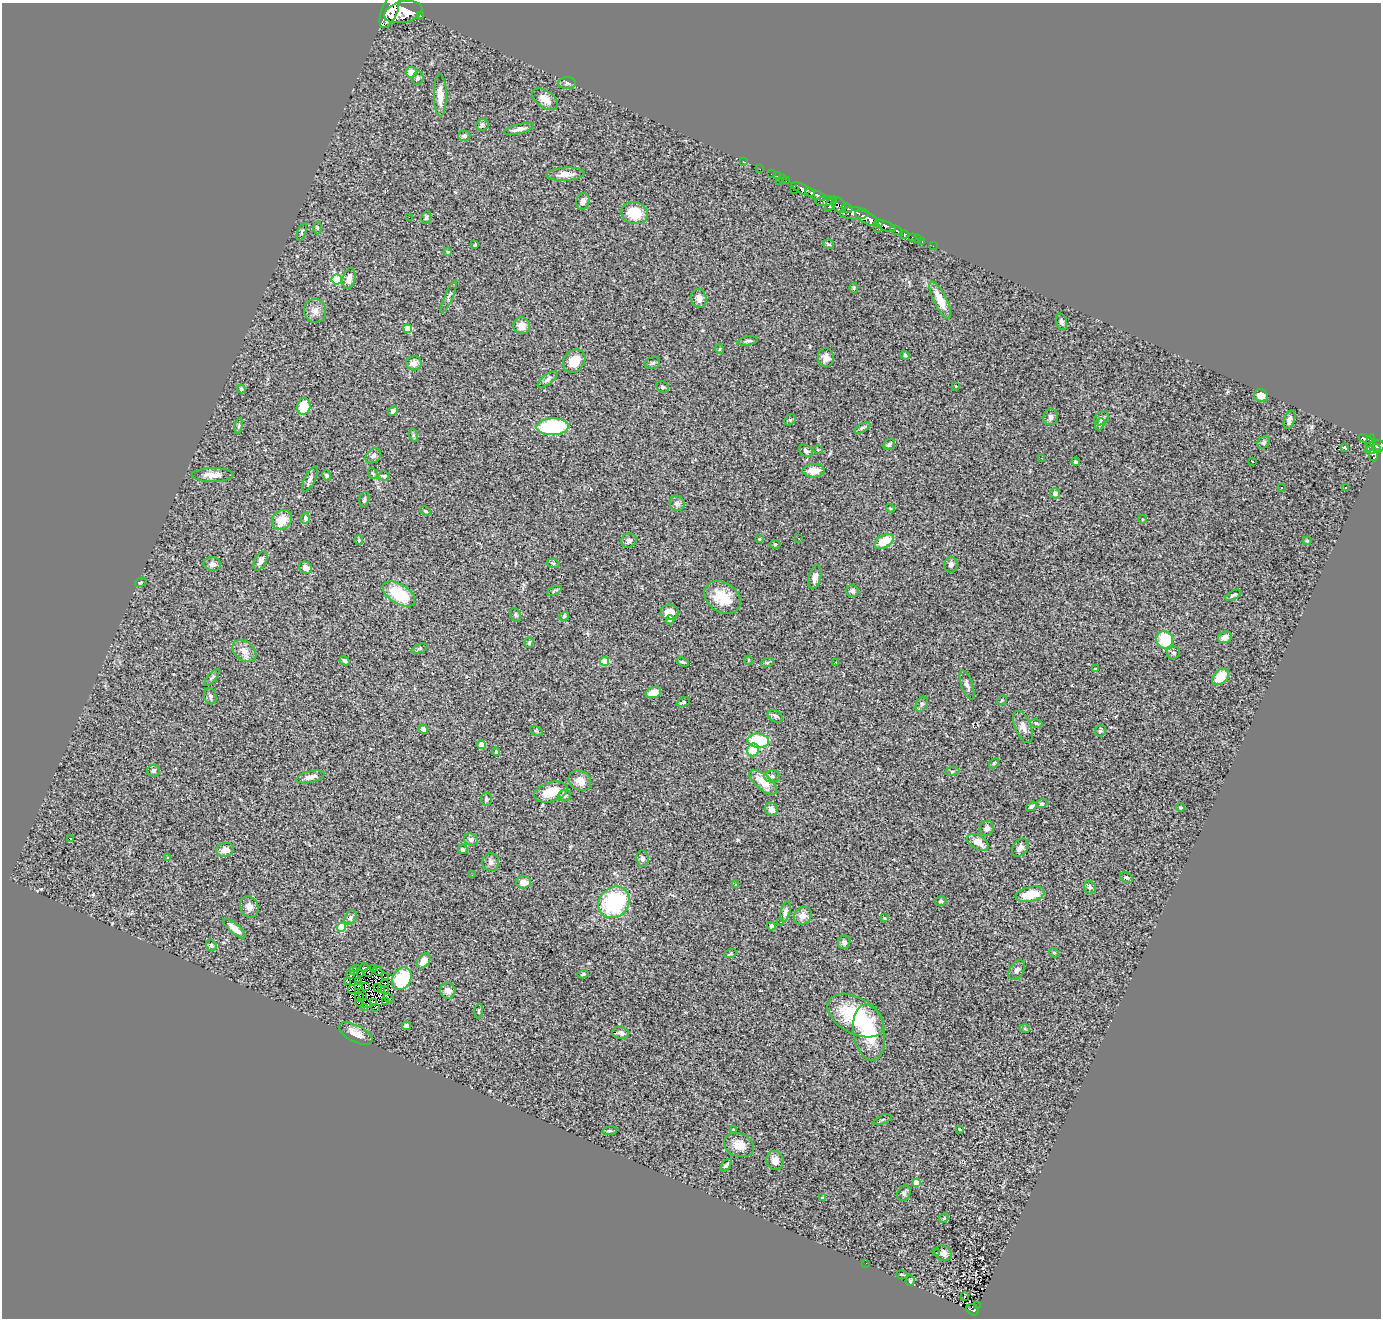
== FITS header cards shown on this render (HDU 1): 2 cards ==
NAXIS1  =                 1379
NAXIS2  =                 1316

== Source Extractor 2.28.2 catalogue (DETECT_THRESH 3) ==
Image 1379 x 1316 px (HDU 1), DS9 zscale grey, 1 PNG px = 1 image px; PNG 1383 x 1320 px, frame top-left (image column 1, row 1316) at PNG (2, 3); each listed source drawn as its Kron ellipse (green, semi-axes under 4 px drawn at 4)
Background 1.75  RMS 0.094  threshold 0.282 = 3 sigma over >= 5 px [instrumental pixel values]
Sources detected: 269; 3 with non-positive FLUX_AUTO (blend fragments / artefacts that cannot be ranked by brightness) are neither listed nor drawn; the other 266 listed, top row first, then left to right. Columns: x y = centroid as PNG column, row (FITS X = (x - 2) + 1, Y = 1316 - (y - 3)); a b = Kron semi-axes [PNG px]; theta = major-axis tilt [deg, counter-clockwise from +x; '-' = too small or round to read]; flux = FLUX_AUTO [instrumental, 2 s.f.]
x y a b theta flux
390 10 19 8 68 11000
403 12 19 10 13 11000
420 16 3 2 - 190
411 72 6 5 - 75
418 78 7 5 76 13
567 83 9 6 3 14
440 95 21 6 -89 62
545 99 14 8 -35 62
482 125 6 5 - 15
519 129 15 5 13 34
464 136 6 5 - 18
743 161 3 2 - 12
760 169 2 2 - 9.3
565 174 19 6 3 60
771 174 2 2 - 22
777 176 2 2 - 22
782 179 4 2 - 57
786 181 3 3 - 45
779 182 3 2 - 150
803 189 12 5 -26 3000
795 190 3 2 - 17
816 195 11 4 -21 3300
583 201 8 6 75 32
826 201 10 4 5 980
831 204 8 3 56 1200
839 205 8 6 -54 950
847 208 6 3 -31 770
635 213 13 11 -18 160
854 213 15 6 -1 2400
409 217 2 2 - 46
426 217 6 4 67 11
867 218 13 5 -28 5800
878 223 4 3 - 1400
886 226 10 4 -22 2700
317 228 6 4 -89 7.9
877 229 2 2 - 25
897 230 6 3 -24 560
302 232 9 3 70 8.7
904 234 4 4 - 320
913 238 4 3 - 110
917 239 2 2 - 20
922 242 3 2 - 43
828 244 6 5 - 12
475 245 3 3 - 7
933 246 2 2 - 14
448 252 4 3 - 5.4
349 279 11 6 76 39
337 280 5 5 - 400
854 288 5 3 - 6.6
449 296 17 4 67 14
699 298 9 7 -76 36
940 300 20 6 -64 100
315 311 12 11 - 45
1061 322 9 5 -73 15
522 326 8 8 - 60
408 329 4 4 - 110
748 341 10 4 9 15
720 349 5 3 - 6.4
905 355 4 4 - 7
826 357 9 8 - 33
574 361 12 10 48 110
414 363 8 7 - 38
652 363 8 5 13 12
548 379 12 5 37 19
956 386 2 2 - 4.1
663 387 6 5 - 12
241 389 4 3 - 7.7
1261 396 7 6 - 57
304 406 8 6 74 140
393 411 5 4 - 16
1051 417 8 7 - 24
1101 418 8 6 37 15
790 420 6 5 - 9.5
1289 420 9 5 73 28
1100 424 6 4 67 15
239 426 8 4 81 8.5
553 427 16 8 2 440
862 428 9 3 30 11
413 435 6 4 -72 9.1
1365 439 7 3 -19 360
1264 443 7 5 45 13
1370 443 9 4 78 570
889 444 6 5 - 14
1378 446 6 6 - 890
1344 448 4 3 - 23
1373 449 7 3 16 590
818 450 5 3 - 5.3
806 451 7 5 -36 15
1372 453 8 5 -69 620
373 456 9 6 40 20
1041 458 2 2 - 3.6
1252 461 3 2 - 7.4
1076 462 4 4 - 11
814 471 11 6 2 68
373 473 6 4 -52 7.9
212 475 21 7 0 57
326 475 5 4 - 8.7
384 476 6 4 -16 11
310 479 14 5 62 24
1282 488 3 2 - 9.6
1345 488 3 2 - 6.1
1055 493 5 5 - 22
364 499 7 5 75 14
677 503 8 7 - 23
890 508 4 3 - 5.4
426 511 6 4 -26 7.6
305 518 6 4 88 15
1142 519 4 3 - 4.4
282 520 11 9 42 110
799 538 2 2 - 4
759 539 4 3 - 7.8
359 540 5 4 - 6.8
629 541 8 7 - 17
884 541 10 6 29 140
1307 541 4 4 - 6.6
775 544 5 3 - 6.5
261 561 10 6 62 26
553 563 6 4 -18 9.3
212 564 9 7 -12 24
951 565 8 7 - 24
306 568 7 6 - 34
815 577 12 6 77 37
141 582 6 3 30 7.1
554 591 8 4 24 9.9
852 591 6 6 - 21
399 594 18 9 -32 270
1233 595 8 4 27 13
723 598 20 14 -33 170
670 612 9 7 8 73
516 615 7 5 -63 11
564 616 5 4 - 9.9
670 620 4 4 - 12
1225 637 7 5 24 32
1165 640 9 8 - 240
529 643 5 4 - 9.9
420 648 8 4 19 9.9
244 651 13 9 -38 51
1173 653 7 6 - 16
748 660 4 3 - 4.3
345 661 5 4 - 14
605 661 4 4 - 150
683 662 6 3 -19 9.5
767 663 7 4 19 9.3
836 663 2 2 - 4.4
1095 669 3 3 - 6.5
1221 677 9 6 43 130
212 678 10 3 50 9.6
967 685 16 5 -71 27
653 692 8 5 18 57
210 696 8 6 -70 14
1002 700 5 4 - 7.5
683 702 7 4 25 14
922 704 8 5 61 14
775 716 8 6 -28 14
1036 723 6 4 -19 9.4
1023 727 17 8 -68 42
423 729 5 4 - 22
536 731 7 4 -27 9.2
1101 731 6 5 - 11
758 741 11 7 -7 300
482 745 4 4 - 95
753 750 6 5 - 150
496 752 4 3 - 7.5
994 763 6 3 45 6.7
154 771 6 6 - 19
952 771 7 3 8 9.3
772 776 7 6 - 17
310 777 14 5 13 46
580 781 12 9 -29 60
763 782 17 7 -41 95
551 792 17 9 17 140
565 795 6 6 - 12
486 799 6 5 - 14
1042 804 5 4 - 16
1031 806 5 3 - 12
1180 807 4 3 - 6.9
771 809 7 6 - 40
987 828 7 7 - 25
70 839 3 2 - 33
471 840 7 6 - 20
978 842 12 7 -30 58
1020 848 10 7 53 27
463 849 5 4 - 14
225 850 9 7 13 38
167 858 3 2 - 8.2
643 858 8 6 -84 25
491 862 9 8 - 27
472 875 3 2 - 8.4
1126 877 7 5 -29 13
523 882 7 6 - 54
736 885 4 3 - 7
1090 887 6 5 - 19
1030 894 15 7 12 150
941 901 6 5 - 10
614 902 17 14 46 600
249 907 11 9 -68 39
785 912 10 4 75 20
803 916 9 8 - 45
350 918 8 5 53 16
884 918 4 3 - 5.8
780 922 2 2 - 4.1
771 926 4 4 - 13
341 927 4 4 - 220
235 928 14 5 -40 60
844 942 7 6 - 18
211 945 6 5 - 9.4
1054 953 5 4 - 8.2
730 954 6 4 19 7.2
424 961 8 5 51 53
364 967 4 2 - 6.8
373 968 2 2 - 3.9
357 969 2 2 - 6.6
1017 970 11 7 57 22
354 971 2 2 - 7.5
378 971 5 2 - 8.4
368 972 4 2 - 6.2
361 973 3 2 - 4
583 974 5 3 - 9.5
351 975 3 2 - 4.2
386 977 3 2 - 3.9
402 979 12 9 61 250
347 982 3 2 - 6
358 982 4 3 - 4.9
384 984 3 2 - 2
359 986 4 2 - 7.1
366 986 2 2 - 2.7
378 987 3 2 - 5
382 989 3 2 - 3.4
352 990 4 2 - 1.4
385 990 4 2 - 0.95
448 991 8 7 - 35
363 995 2 2 - 5.8
359 997 5 2 - 7.1
389 998 6 2 -37 6.4
385 1001 2 2 - 6.4
373 1002 3 2 - 6.1
360 1003 4 2 - 3.6
367 1004 5 2 - 1
365 1007 2 2 - 5.4
376 1007 3 2 - 7.2
479 1011 7 3 86 7.5
856 1016 31 18 -30 410
406 1026 4 3 - 21
1025 1029 5 3 - 5.5
869 1032 28 15 -81 260
620 1033 8 6 -9 25
356 1034 18 8 -27 61
883 1120 9 3 21 7.6
959 1129 4 3 - 17
733 1130 3 3 - 11
610 1131 7 4 7 9.6
739 1145 15 11 -20 79
775 1160 10 8 -72 43
726 1165 7 4 49 16
916 1182 4 4 - 71
904 1193 8 6 62 18
823 1198 3 3 - 11
944 1218 5 4 - 7.4
936 1252 2 2 - 5.9
943 1253 9 7 -34 26
866 1263 2 2 - 4.6
902 1275 5 2 - 7
910 1281 5 4 - 8.8
964 1297 2 2 - 6.1
977 1306 3 2 - 8
973 1310 6 5 - 190
At the frame edge (FLAGS 8, measured only in part): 2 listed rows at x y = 390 10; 1378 446
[3 non-positive-flux detections neither listed nor drawn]